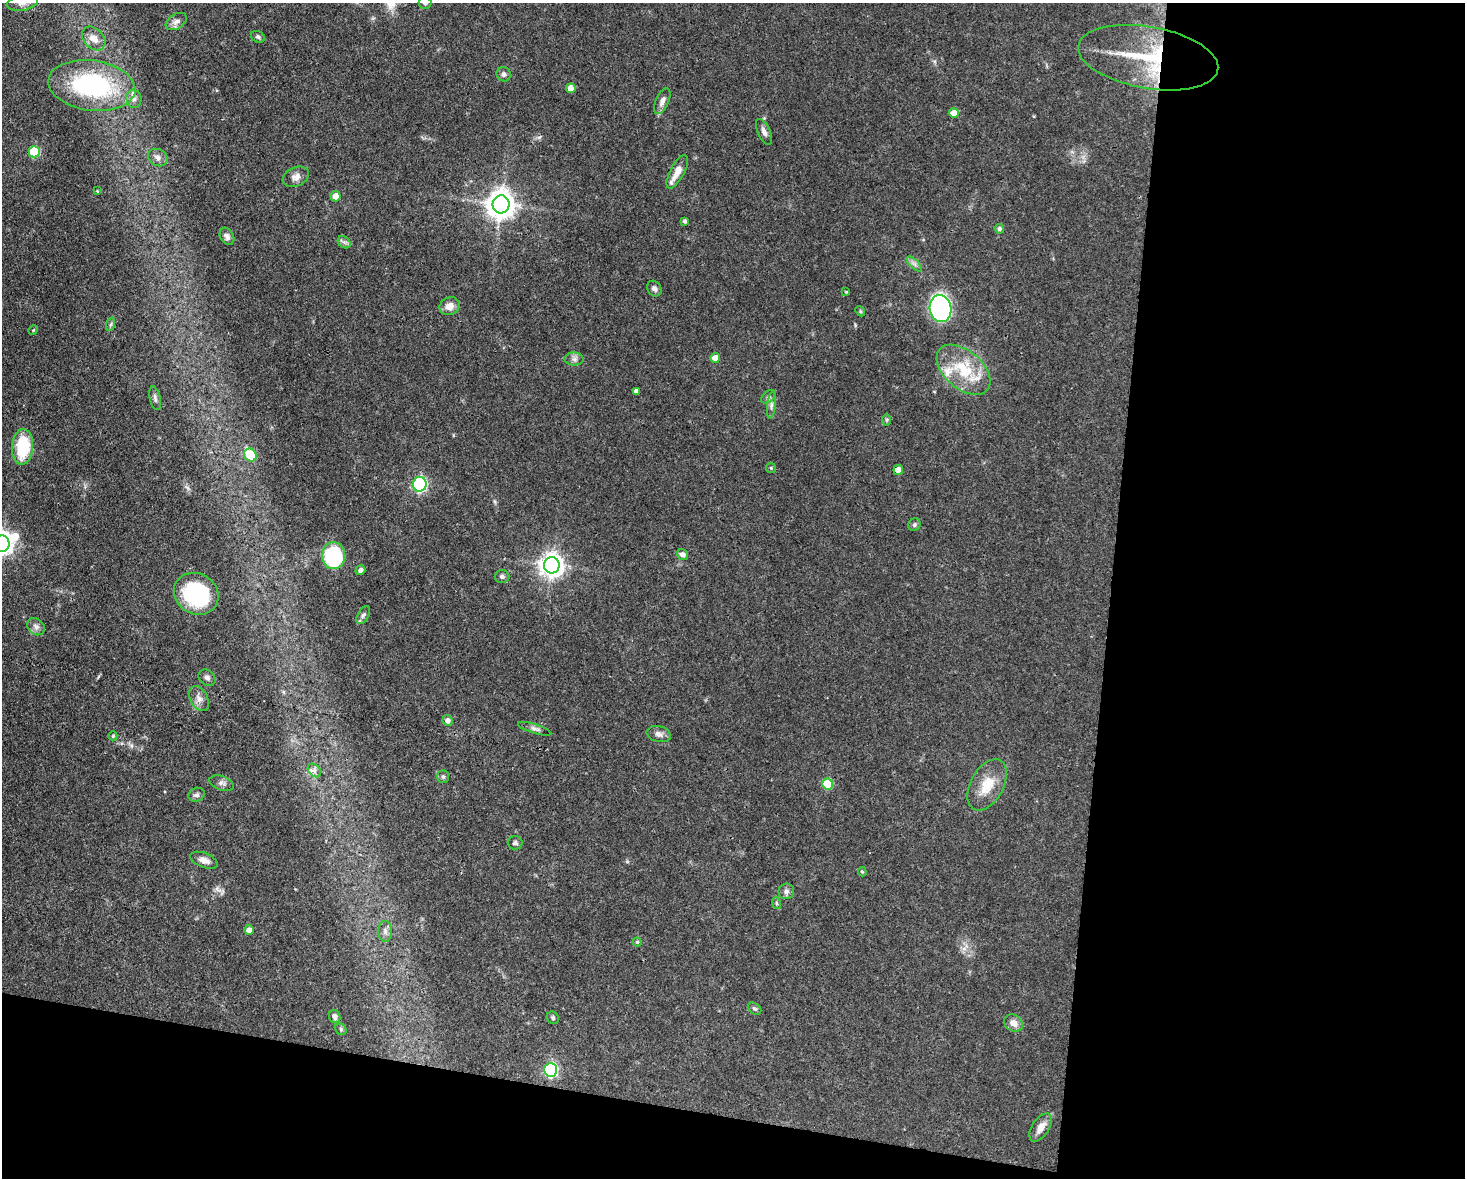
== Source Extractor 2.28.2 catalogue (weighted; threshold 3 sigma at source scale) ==
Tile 12 of 3 x 4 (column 3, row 4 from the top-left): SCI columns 3152-4614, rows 1-1176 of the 4725 x 4704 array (HDU 1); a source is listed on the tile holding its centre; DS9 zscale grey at full resolution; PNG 1467 x 1180 px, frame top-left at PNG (2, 3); each listed source drawn as its Kron ellipse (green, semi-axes under 4 px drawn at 4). Shown black and unused: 30% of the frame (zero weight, under 3 of 4 exposures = <1% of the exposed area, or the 3 px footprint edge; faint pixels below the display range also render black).
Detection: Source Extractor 2.28.2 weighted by HDU 2 'WHT'; one run over the whole footprint, this tile lists its part. Background 0.0737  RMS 0.004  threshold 0.0182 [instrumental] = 3 sigma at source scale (4.5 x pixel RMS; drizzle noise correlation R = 1.50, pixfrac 1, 0.05/0.05 arcsec/px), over >= 5 px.
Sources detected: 86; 1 inside a brighter object's white glare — neither listed nor drawn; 3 inside a brighter listed object's ellipse — not listed separately; the other 82 listed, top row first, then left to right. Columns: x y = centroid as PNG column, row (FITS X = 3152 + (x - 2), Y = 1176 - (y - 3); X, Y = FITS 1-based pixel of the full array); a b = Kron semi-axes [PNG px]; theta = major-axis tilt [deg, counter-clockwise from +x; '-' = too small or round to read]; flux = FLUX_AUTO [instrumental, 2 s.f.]
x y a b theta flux
22 3 16 8 10 2.7
425 3 6 6 - 1.1
176 22 11 7 32 2
258 37 7 5 -27 0.9
94 38 13 10 -46 4.1
1148 58 71 31 -10 38
504 74 7 7 - 1.3
92 85 44 25 -8 57
571 88 5 4 - 4.3
134 99 9 7 -81 1.9
662 101 14 6 67 2.1
954 113 5 5 - 5.4
764 132 14 6 -65 2
34 152 6 5 - 24
158 157 10 8 -30 1.9
677 172 18 7 62 4.9
296 177 14 9 24 2.5
97 191 4 4 - 0.34
336 196 5 5 - 3.7
501 204 9 8 - 520
685 221 4 4 - 0.82
999 229 5 4 - 0.99
227 236 9 6 -61 1.6
344 242 7 5 -43 1
914 264 9 3 -45 1.1
654 288 8 6 -55 1.5
846 292 4 4 - 0.42
450 306 10 8 29 3
940 309 13 11 -79 96
860 311 5 4 - 0.54
111 324 7 4 71 0.69
33 330 5 4 - 0.38
715 358 5 4 - 3.7
574 359 9 6 0 1.5
963 370 31 19 -40 18
636 391 4 4 - 1.3
769 397 8 5 36 0.95
155 398 12 5 -77 1.3
771 405 13 4 84 1.4
887 420 6 4 89 0.55
23 447 18 10 86 20
250 455 7 5 -55 16
771 468 5 5 - 0.54
898 470 5 4 - 3.8
420 484 7 7 - 60
914 525 6 6 - 0.82
2 544 8 7 - 260
683 555 6 5 - 1.8
334 556 13 11 89 36
552 565 8 8 - 330
360 570 5 4 - 1.5
502 576 7 6 - 1
196 594 23 20 -32 43
363 615 10 5 60 1.2
36 627 10 7 -41 1.8
207 678 9 7 -41 1.3
199 699 13 8 -61 2.5
448 720 5 5 - 2
535 729 17 4 -17 1.5
659 734 12 8 -13 1.8
113 736 4 4 - 0.5
314 770 8 5 -45 1.4
443 777 6 5 - 0.83
222 783 12 7 -19 1.5
828 784 5 5 - 17
987 785 28 16 61 9.9
197 795 8 7 - 1.3
515 843 7 6 - 1.1
204 860 14 7 -22 2.6
862 872 5 4 - 0.5
786 891 8 7 - 1.4
776 903 6 4 -71 0.56
249 930 5 5 - 2.5
385 931 10 7 -90 1.7
637 942 4 4 - 0.57
754 1009 7 5 -37 0.85
335 1017 7 5 -67 1.5
553 1018 6 5 - 0.83
1014 1023 10 8 -34 3.3
341 1029 6 5 - 0.62
551 1070 7 6 - 68
1041 1127 16 8 55 3.5
Overlapping masked pixels (flux is a lower limit): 1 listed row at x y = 1148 58
Isophote crosses this tile's border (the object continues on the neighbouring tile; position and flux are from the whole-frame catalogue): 3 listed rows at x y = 22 3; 425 3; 2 544